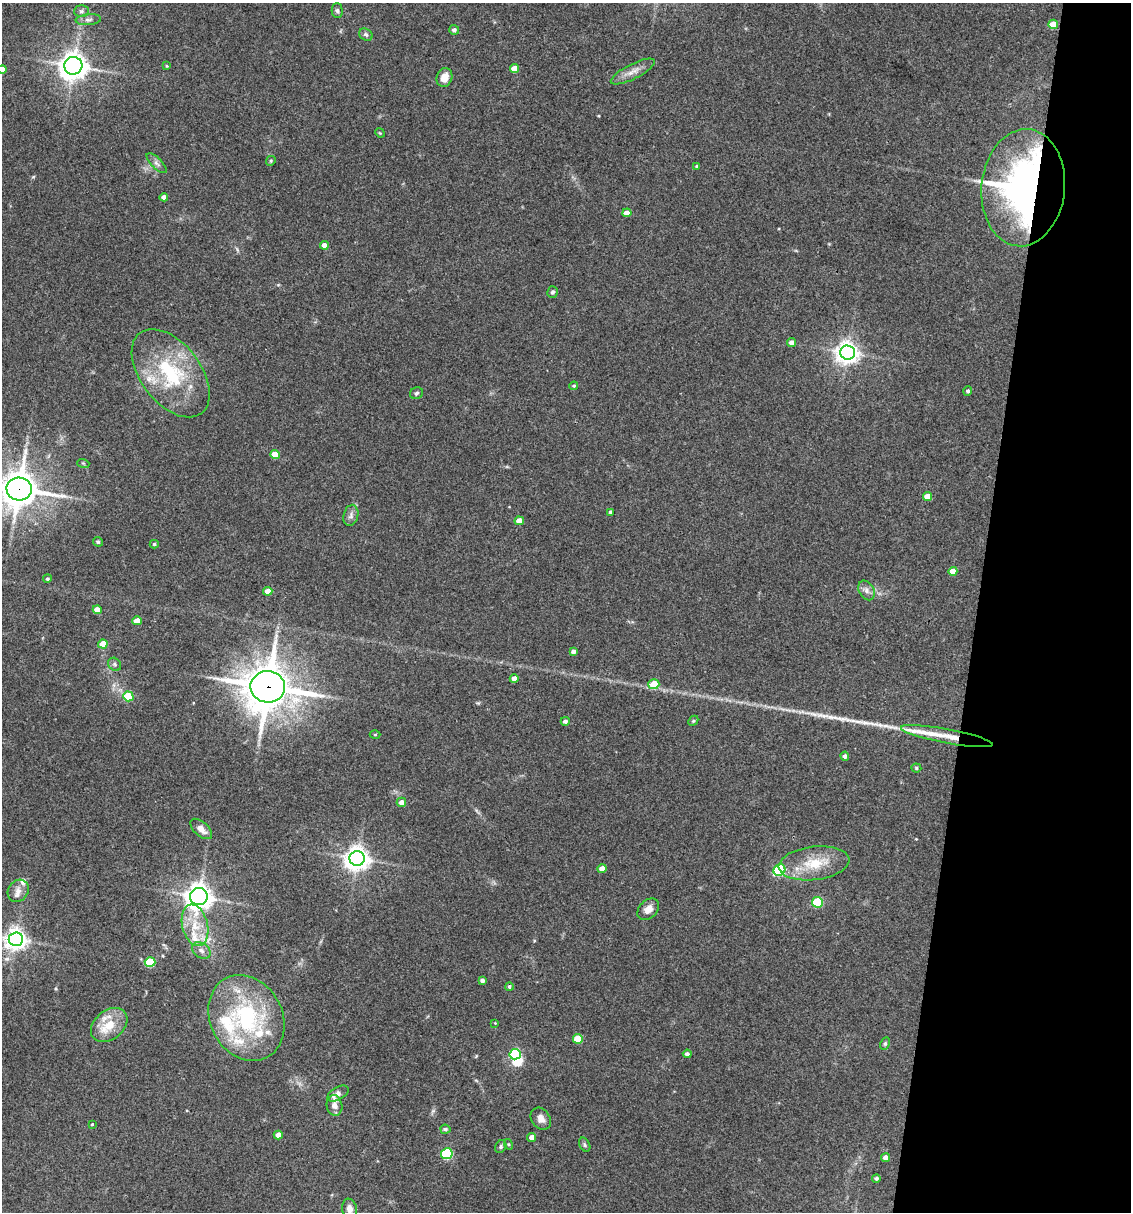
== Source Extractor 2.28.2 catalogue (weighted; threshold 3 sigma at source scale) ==
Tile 8 of 4 x 4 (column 4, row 2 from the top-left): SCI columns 3621-4749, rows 2423-3632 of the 4864 x 4846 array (HDU 1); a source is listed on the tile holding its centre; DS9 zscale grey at full resolution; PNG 1133 x 1214 px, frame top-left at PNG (2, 3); each listed source drawn as its Kron ellipse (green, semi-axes under 4 px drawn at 4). Shown black and unused: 14% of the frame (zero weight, under 3 of 4 exposures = <1% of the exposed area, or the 3 px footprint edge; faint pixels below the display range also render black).
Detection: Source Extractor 2.28.2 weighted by HDU 2 'WHT'; one run over the whole footprint, this tile lists its part. Background 0.127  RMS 0.0075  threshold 0.0338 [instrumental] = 3 sigma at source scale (4.5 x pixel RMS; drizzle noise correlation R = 1.50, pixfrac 1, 0.05/0.05 arcsec/px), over >= 5 px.
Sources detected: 104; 1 inside a brighter object's white glare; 1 long thin detection or spike segment (spike, bleed or trail) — neither listed nor drawn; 10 inside a brighter listed object's ellipse — not listed separately; the other 92 listed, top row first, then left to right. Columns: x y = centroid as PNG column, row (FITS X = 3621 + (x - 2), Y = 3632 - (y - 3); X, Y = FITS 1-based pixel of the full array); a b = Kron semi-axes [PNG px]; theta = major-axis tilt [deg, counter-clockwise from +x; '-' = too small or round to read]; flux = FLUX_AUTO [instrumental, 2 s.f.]
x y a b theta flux
337 10 7 5 -89 1.7
81 11 7 6 - 1.8
88 20 13 5 5 2.7
1053 24 5 4 - 12
454 30 5 5 - 2.2
366 34 7 5 -36 1.9
73 66 9 9 - 780
167 66 4 4 - 0.71
2 69 4 4 - 6.3
514 69 4 4 - 11
633 72 24 7 27 6.9
444 77 9 7 70 7
380 133 5 4 - 0.7
271 161 5 4 - 1
157 163 13 5 -44 2.8
697 166 4 3 - 0.81
1023 188 59 41 84 300
164 197 4 4 - 3.5
627 213 4 4 - 6
324 245 4 4 - 5.3
552 292 6 5 - 1.8
791 342 4 4 - 4.1
848 353 7 7 - 560
171 373 51 30 -52 65
574 386 4 3 - 0.88
968 391 5 4 - 2
416 393 6 5 - 1.8
275 455 5 4 - 14
83 463 6 4 -18 0.88
19 489 12 11 - 1700
928 497 5 4 - 11
610 512 4 4 - 1.4
351 515 11 7 76 3.1
519 521 4 4 - 7.7
98 542 5 4 - 1.3
154 544 4 4 - 1.2
953 571 4 4 - 9.3
47 579 4 4 - 1.2
866 590 10 7 -61 3.5
268 591 4 4 - 8.2
97 610 4 4 - 6.3
137 621 4 4 - 9.8
103 644 5 4 - 12
573 651 4 4 - 2.6
115 664 7 6 - 1.8
514 679 4 4 - 6.2
654 684 5 5 - 19
268 687 17 15 -2 2600
128 696 5 5 - 28
565 721 4 4 - 2.2
693 721 6 4 45 1
375 734 5 3 - 0.76
947 736 47 7 -10 14
845 756 4 4 - 2.6
916 768 5 4 - 1.1
401 802 5 4 - 4.5
201 829 13 7 -41 5.9
357 858 7 7 - 670
814 863 35 16 7 25
602 869 4 4 - 5.6
779 870 6 5 - 65
18 891 12 9 54 5.4
199 897 9 8 - 780
817 902 5 5 - 48
648 909 12 9 44 6.1
195 925 21 12 -77 18
16 939 7 7 - 500
201 950 10 7 -33 3.7
150 962 5 5 - 35
482 980 4 4 - 2.5
509 986 4 4 - 1.6
246 1018 45 36 -62 94
495 1023 2 2 - 0.47
109 1025 20 14 39 16
578 1039 5 5 - 17
885 1044 6 4 64 1.2
515 1054 6 5 - 65
687 1054 4 4 - 2.4
338 1094 12 6 30 3.1
334 1105 10 8 -81 4.9
541 1119 12 9 -53 4.9
92 1124 3 3 - 0.64
445 1129 5 4 - 1.8
278 1135 4 4 - 6.1
532 1137 4 4 - 4.2
509 1144 5 4 - 1
585 1145 7 5 -62 1.5
501 1147 7 5 61 1.5
447 1154 5 5 - 66
886 1158 4 4 - 5.5
876 1178 4 4 - 1.8
349 1209 10 7 -81 5.5
Overlapping masked pixels (flux is a lower limit): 4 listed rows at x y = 1023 188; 19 489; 268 687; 947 736
Isophote crosses this tile's border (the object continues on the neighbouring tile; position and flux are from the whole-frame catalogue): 3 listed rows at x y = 2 69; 19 489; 349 1209